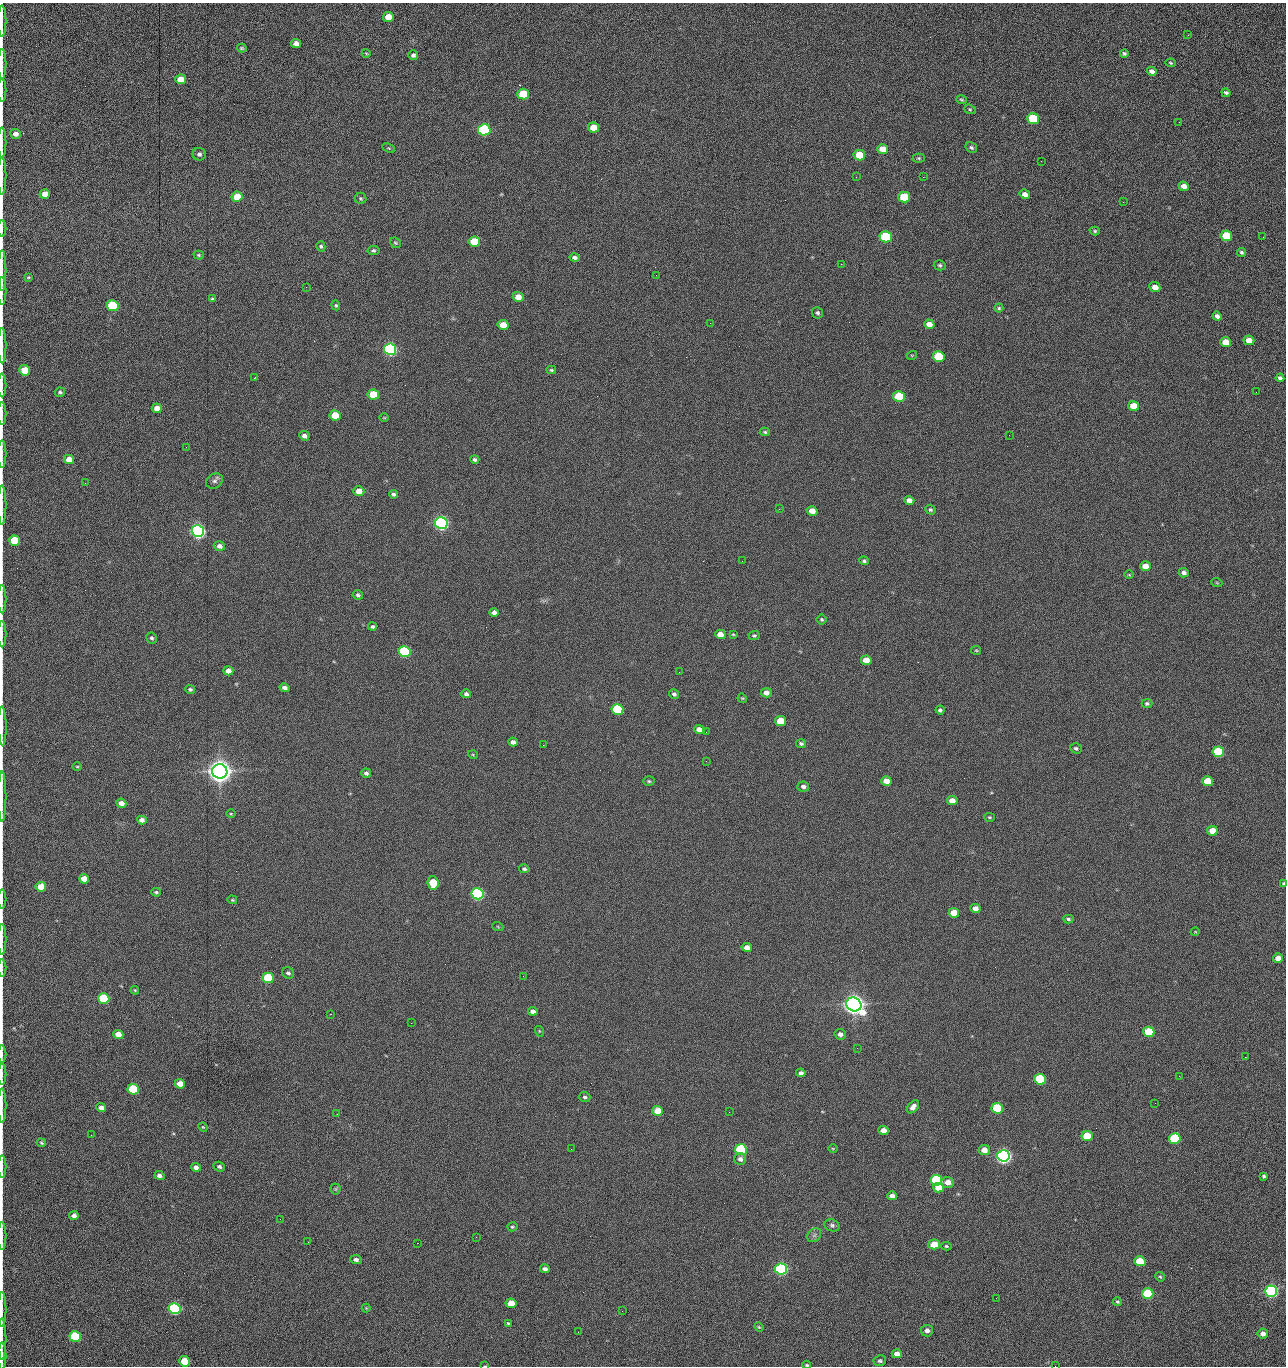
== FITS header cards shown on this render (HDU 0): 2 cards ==
NAXIS1  =                 1284 /fastest changing axis
NAXIS2  =                 1364 /next to fastest changing axis

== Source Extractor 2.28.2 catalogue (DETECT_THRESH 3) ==
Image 1284 x 1364 px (HDU 0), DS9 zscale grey, 1 PNG px = 1 image px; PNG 1288 x 1368 px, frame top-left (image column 1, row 1364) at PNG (2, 3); each listed source drawn as its Kron ellipse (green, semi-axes under 4 px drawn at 4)
Background 144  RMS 15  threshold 44.6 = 3 sigma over >= 5 px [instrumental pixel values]
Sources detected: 275; all 275 listed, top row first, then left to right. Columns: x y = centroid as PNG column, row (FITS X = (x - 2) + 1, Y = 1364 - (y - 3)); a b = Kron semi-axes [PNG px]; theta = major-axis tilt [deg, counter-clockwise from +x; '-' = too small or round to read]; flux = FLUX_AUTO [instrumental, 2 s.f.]
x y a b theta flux
388 17 5 5 - 1.3e+04
2 21 16 2 90 3.2e+03
1188 35 3 2 - 9.2e+02
296 43 5 4 - 5.1e+03
242 48 5 3 - 1.2e+03
366 53 4 3 - 9.4e+02
1124 53 4 4 - 1.7e+03
413 55 5 4 - 2.7e+03
1170 63 5 4 - 1.3e+03
2 64 15 2 90 3.2e+03
1152 71 5 4 - 4.2e+03
181 79 5 5 - 1.4e+04
2 90 12 2 90 2.2e+03
1226 93 4 3 - 1.9e+03
523 94 6 5 - 4.2e+04
961 100 5 4 - 1.3e+03
970 109 6 4 -21 1.4e+03
1033 119 6 5 - 6.1e+04
1179 122 3 2 - 7.2e+02
593 127 5 5 - 1.4e+04
484 130 6 5 - 1.6e+05
15 134 5 5 - 4.9e+03
2 142 15 2 90 2.2e+03
971 147 6 4 -32 2.0e+03
389 148 7 4 -25 1.2e+03
883 149 5 5 - 1.2e+04
199 154 6 6 - 3.0e+03
859 155 6 5 - 2.8e+04
919 158 6 4 -1 1.4e+03
1041 161 2 2 - 1.1e+03
2 176 19 2 90 3.4e+03
856 177 3 2 - 1.6e+03
923 177 2 2 - 1.1e+04
1184 186 5 4 - 6.3e+03
45 194 5 5 - 1.0e+04
1025 194 5 4 - 5.4e+03
237 197 5 5 - 2.0e+04
904 197 6 5 - 5.2e+04
361 198 6 5 - 1.6e+03
1123 202 2 2 - 5.8e+02
2 229 8 2 90 1.3e+03
1095 231 5 4 - 1.5e+03
1226 236 6 5 - 4.2e+04
886 237 6 5 - 1.0e+05
1263 237 2 2 - 5.2e+02
474 242 6 5 - 4.0e+04
395 243 6 5 - 1.5e+03
321 246 5 4 - 1.6e+03
373 250 6 4 10 2.0e+03
1242 252 5 4 - 1.9e+03
199 255 5 4 - 1.3e+03
575 258 5 4 - 2.7e+03
841 264 2 2 - 1.9e+04
940 265 6 5 - 1.7e+03
2 270 20 2 90 3.7e+03
656 275 2 2 - 9.7e+02
29 277 4 3 - 1.1e+03
306 287 2 2 - 5.9e+02
1155 287 5 5 - 7.5e+03
2 291 14 2 90 2.5e+03
518 297 5 5 - 9.5e+03
213 299 4 4 - 1.9e+03
336 305 5 4 - 1.3e+03
113 306 6 5 - 1.0e+05
999 308 4 4 - 1.3e+03
818 313 6 5 - 2.1e+03
1217 316 4 4 - 3.6e+03
710 323 2 2 - 2.1e+03
929 324 5 4 - 7.6e+03
503 325 5 5 - 1.5e+04
1249 340 5 4 - 1.0e+04
1226 342 5 5 - 1.6e+04
2 345 18 2 90 3.4e+03
390 349 6 5 - 3.0e+05
912 355 5 3 - 8.3e+02
939 356 6 5 - 5.8e+04
25 370 5 5 - 2.5e+04
551 370 5 4 - 1.4e+03
254 378 3 2 - 6.1e+02
1280 378 4 4 - 2.4e+03
2 385 12 2 90 2.3e+03
60 392 5 4 - 1.8e+03
1256 392 3 2 - 8.0e+02
373 394 6 5 - 3.6e+04
899 397 6 5 - 6.0e+04
1134 406 5 5 - 1.9e+04
157 408 5 4 - 8.2e+03
2 413 11 2 90 2.0e+03
335 415 5 5 - 2.9e+04
384 418 5 3 - 7.8e+02
765 432 5 4 - 1.5e+03
1009 435 2 2 - 2.3e+03
304 436 5 4 - 3.7e+03
186 447 2 2 - 2.0e+03
2 454 14 2 90 2.1e+03
69 460 5 4 - 1.2e+04
475 460 5 4 - 2.2e+03
214 481 9 7 36 3.1e+03
85 483 2 2 - 5.6e+02
359 491 5 5 - 9.7e+03
393 494 4 4 - 2.3e+03
909 500 5 4 - 5.7e+03
2 505 20 2 90 3.4e+03
779 509 2 2 - 5.3e+02
930 510 5 4 - 1.8e+03
812 511 5 4 - 8.7e+03
441 523 6 5 - 5.0e+05
198 531 6 6 - 5.4e+05
14 541 5 5 - 4.1e+04
219 546 6 5 - 4.0e+03
742 561 2 2 - 4.3e+02
864 561 5 4 - 1.8e+03
1145 566 5 5 - 1.3e+04
1184 573 5 4 - 3.6e+03
1129 575 5 3 - 9.0e+02
1217 583 5 3 - 1.0e+03
358 595 5 4 - 2.1e+03
2 599 14 2 90 2.2e+03
494 613 5 4 - 4.1e+03
822 619 5 5 - 1.5e+03
372 627 4 4 - 2.1e+03
2 634 13 2 90 1.9e+03
720 634 5 4 - 1.0e+04
733 634 4 3 - 9.1e+02
754 636 5 4 - 1.6e+03
152 638 5 5 - 1.8e+03
976 650 5 4 - 1.2e+03
405 651 6 5 - 1.6e+05
866 660 5 5 - 1.4e+04
228 671 5 4 - 7.1e+03
679 672 3 2 - 1.1e+03
285 688 5 4 - 3.9e+03
190 689 5 4 - 1.9e+03
766 693 5 4 - 5.9e+03
466 694 5 4 - 2.4e+03
674 694 5 4 - 2.5e+03
742 698 5 4 - 1.0e+03
1147 703 5 4 - 1.7e+03
617 709 6 5 - 9.4e+04
940 710 4 4 - 2.4e+03
781 721 5 5 - 2.7e+04
2 726 19 2 -89 3.7e+03
699 729 5 4 - 7.5e+03
706 732 2 2 - 5.0e+02
513 742 5 4 - 4.1e+03
801 744 5 4 - 1.8e+03
543 745 2 2 - 2.2e+03
1076 748 6 5 - 2.2e+03
1218 752 6 5 - 7.6e+04
473 755 5 3 - 8.6e+02
706 761 3 2 - 1.5e+03
77 767 5 3 - 9.5e+02
220 771 7 7 - 1.8e+06
366 773 5 4 - 2.6e+03
649 781 5 4 - 1.6e+03
886 781 5 5 - 1.0e+04
1207 781 5 5 - 2.4e+04
803 786 6 5 - 3.3e+03
2 797 25 2 90 3.9e+03
952 801 5 4 - 8.0e+03
121 803 5 4 - 6.3e+03
231 814 5 3 - 8.9e+02
990 817 5 4 - 1.3e+03
142 820 5 4 - 4.0e+03
1212 831 5 5 - 1.5e+04
524 869 5 4 - 1.8e+03
84 879 5 4 - 1.2e+04
433 883 7 5 -84 2.7e+04
1284 883 4 4 - 1.6e+03
41 887 5 5 - 1.6e+04
156 892 5 4 - 1.6e+03
477 894 6 5 - 2.4e+05
2 899 9 2 90 1.5e+03
232 900 5 4 - 1.2e+03
975 908 5 4 - 5.9e+03
954 913 5 5 - 1.9e+04
1068 919 5 4 - 1.8e+03
498 927 5 3 - 8.8e+02
1195 932 4 3 - 8.0e+02
2 939 15 2 90 2.8e+03
747 947 5 4 - 6.1e+03
1278 958 5 4 - 7.4e+03
2 968 8 2 90 1.4e+03
288 973 6 5 - 2.4e+03
523 976 2 2 - 1.3e+03
268 978 6 5 - 6.0e+04
135 990 4 3 - 9.7e+02
104 998 5 5 - 7.6e+04
854 1004 8 6 -24 1.5e+06
533 1011 4 4 - 4.3e+03
331 1014 2 2 - 5.6e+02
411 1023 2 2 - 3.5e+03
539 1031 5 3 - 8.9e+02
1149 1032 5 5 - 4.9e+04
118 1034 5 4 - 1.0e+04
840 1034 6 5 - 3.8e+03
857 1048 3 2 - 1.1e+03
2 1054 8 2 90 1.4e+03
1245 1057 2 2 - 1.2e+03
801 1073 5 4 - 3.2e+03
2 1074 10 2 90 1.7e+03
1179 1076 3 2 - 1.8e+03
1040 1079 6 5 - 8.8e+04
180 1084 5 4 - 1.2e+04
133 1089 5 5 - 6.4e+04
585 1097 5 5 - 2.0e+03
1155 1103 2 2 - 5.4e+02
2 1105 17 2 90 3.1e+03
913 1107 7 5 49 4.9e+03
101 1108 5 4 - 5.0e+03
997 1108 6 5 - 7.2e+04
658 1111 5 5 - 2.1e+04
729 1112 2 2 - 6.8e+02
337 1114 2 2 - 6.0e+02
203 1127 5 4 - 9.9e+02
883 1130 5 4 - 7.2e+03
91 1135 2 2 - 1.6e+03
1087 1136 5 5 - 3.2e+04
1175 1139 5 5 - 9.8e+04
41 1143 4 3 - 1.1e+03
833 1148 5 3 - 8.6e+02
571 1149 3 2 - 7.0e+02
741 1150 6 5 - 1.4e+05
984 1150 5 5 - 7.9e+03
1003 1156 6 5 - 6.3e+05
740 1159 6 6 - 3.1e+03
2 1166 11 2 90 1.8e+03
196 1167 5 4 - 4.3e+03
219 1167 6 4 -20 2.3e+03
159 1175 5 4 - 3.7e+03
1264 1176 4 3 - 1.9e+03
936 1180 6 5 - 1.5e+05
948 1182 6 5 - 7.2e+03
938 1188 5 5 - 1.6e+04
335 1189 5 5 - 1.3e+03
892 1196 5 4 - 4.5e+03
74 1216 5 4 - 4.3e+03
280 1219 2 2 - 1.4e+03
832 1225 8 6 -20 2.4e+03
512 1227 5 4 - 1.3e+03
814 1235 7 6 - 2.6e+03
2 1236 14 2 90 2.5e+03
476 1237 2 2 - 5.8e+03
308 1242 3 2 - 1.2e+03
417 1243 2 2 - 3.6e+03
934 1244 5 5 - 1.9e+04
946 1246 5 4 - 1.3e+03
356 1259 5 4 - 2.9e+03
1140 1261 6 5 - 2.7e+04
545 1269 5 4 - 3.2e+03
781 1269 6 5 - 3.1e+05
1160 1277 5 4 - 1.2e+03
1271 1291 6 5 - 3.7e+05
1148 1294 5 5 - 7.8e+04
996 1298 2 2 - 1.8e+03
1117 1301 4 4 - 1.4e+03
511 1303 5 5 - 1.7e+04
175 1308 6 5 - 2.4e+05
366 1308 4 4 - 9.9e+02
2 1309 17 2 90 2.6e+03
622 1311 2 2 - 5.3e+02
508 1323 4 3 - 1.2e+03
759 1327 5 4 - 1.1e+03
927 1331 6 5 - 4.4e+03
578 1332 2 2 - 2.4e+03
1263 1334 5 5 - 5.5e+03
75 1337 6 5 - 9.3e+04
2 1339 21 2 90 3.5e+03
897 1354 5 4 - 6.7e+03
2 1356 13 2 90 2.2e+03
185 1361 5 5 - 3.0e+04
880 1361 6 5 - 2.0e+03
807 1365 4 3 - 1.3e+03
485 1366 4 2 - 7.4e+02
1055 1366 2 2 - 1.2e+03
At the frame edge (FLAGS 8, measured only in part): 33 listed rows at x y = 2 21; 2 64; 2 90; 2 142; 2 176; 2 229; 2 270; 2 291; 2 345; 2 385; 2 413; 2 454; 2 505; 14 541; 2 599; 2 634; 2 726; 2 797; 1284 883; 2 899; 2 939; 2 968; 2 1054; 2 1074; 2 1105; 2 1166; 2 1236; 2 1309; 2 1339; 2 1356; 807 1365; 485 1366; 1055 1366

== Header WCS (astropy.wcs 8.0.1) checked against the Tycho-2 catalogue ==
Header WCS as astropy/WCSLIB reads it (CRVAL/CRPIX/CD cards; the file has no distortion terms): RA---TAN/DEC--TAN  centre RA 15:41:40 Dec +51:59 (235.42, +51.98 deg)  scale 1.26 arcsec/px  FOV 26.9' x 28.5'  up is +92 deg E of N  parity flipped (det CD > 0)
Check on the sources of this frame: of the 60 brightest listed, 10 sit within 2.0 arcsec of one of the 11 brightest Tycho-2 stars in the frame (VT <= 12.29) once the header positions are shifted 0.56 arcsec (0.22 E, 0.51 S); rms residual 0.68 arcsec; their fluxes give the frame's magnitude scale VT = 25.21 - 2.5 log10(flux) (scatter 0.20 mag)
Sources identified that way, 10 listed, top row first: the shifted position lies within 2.0 arcsec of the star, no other Tycho-2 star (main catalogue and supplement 1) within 4.0 arcsec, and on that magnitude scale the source's flux lands within +1.5 / -3 mag of the star's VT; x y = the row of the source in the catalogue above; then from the Tycho-2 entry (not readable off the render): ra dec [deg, ICRS J2000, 3 dp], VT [Tycho-2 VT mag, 2 dp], TYC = Tycho-2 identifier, HIP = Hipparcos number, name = IAU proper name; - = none
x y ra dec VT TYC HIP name
390 349 235.614 +52.064 11.61 3489-1132-1 - -
441 523 235.514 +52.049 11.19 3489-1407-1 - -
198 531 235.515 +52.133 11.12 3489-1380-1 - -
220 771 235.378 +52.130 9.31 3489-1322-1 76850 -
477 894 235.303 +52.042 11.52 3489-958-1 - -
854 1004 235.232 +51.912 9.59 3489-824-1 - -
1003 1156 235.143 +51.862 10.97 3489-1016-1 - -
936 1180 235.131 +51.886 12.29 3489-908-1 - -
781 1269 235.084 +51.941 11.45 3489-1346-1 - -
175 1308 235.075 +52.152 11.74 3489-912-1 - -